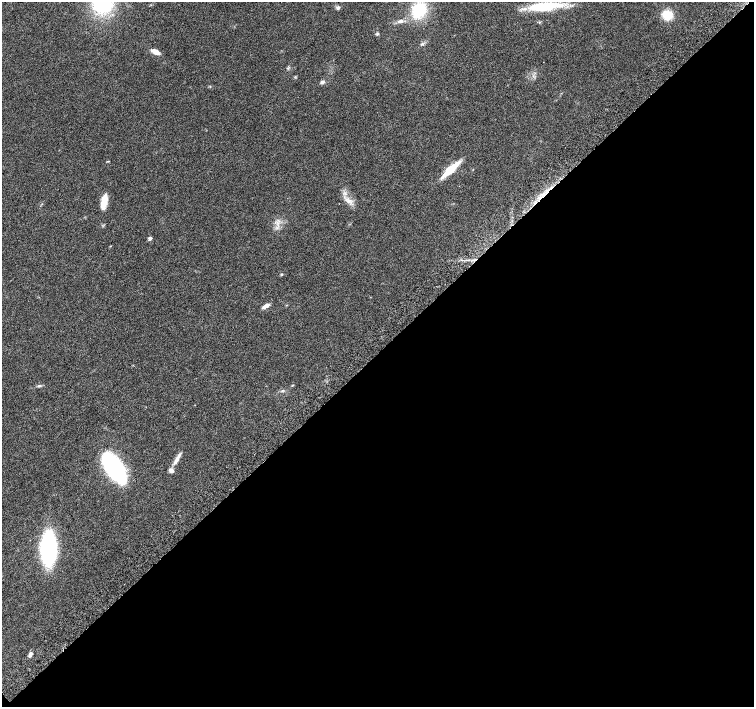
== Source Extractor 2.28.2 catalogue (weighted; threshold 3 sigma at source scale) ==
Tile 12 of 4 x 4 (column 4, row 3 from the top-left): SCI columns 4558-6061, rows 1672-3080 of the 6097 x 6093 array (HDU 1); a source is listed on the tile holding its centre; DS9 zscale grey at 2 x 2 block average (1 PNG px = mean of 2 x 2 image px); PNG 756 x 709 px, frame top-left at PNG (2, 2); no overlay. Shown black and unused: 50% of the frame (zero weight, under 5 of 9 exposures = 3% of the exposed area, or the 3 px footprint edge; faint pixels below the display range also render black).
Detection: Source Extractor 2.28.2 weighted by HDU 2 'WHT'; one run over the whole footprint, this tile lists its part. Background 0.0304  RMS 0.0022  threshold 0.00916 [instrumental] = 3 sigma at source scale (4.09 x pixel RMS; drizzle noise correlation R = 1.36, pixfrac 0.8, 0.0396/0.0396 arcsec/px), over >= 5 px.
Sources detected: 27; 1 cosmic-ray / hot-pixel residue — not listed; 1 inside a brighter listed object's ellipse — not listed separately; the other 25 listed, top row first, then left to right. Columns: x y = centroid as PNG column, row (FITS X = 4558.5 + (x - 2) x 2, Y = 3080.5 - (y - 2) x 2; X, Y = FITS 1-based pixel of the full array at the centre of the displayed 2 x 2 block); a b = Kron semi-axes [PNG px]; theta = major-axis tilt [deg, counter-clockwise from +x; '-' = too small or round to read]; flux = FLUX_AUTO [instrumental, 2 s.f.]
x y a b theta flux
103 3 25 24 - 37
545 6 39 10 6 20
338 8 5 4 - 1.2
419 10 20 18 53 19
667 15 13 11 -20 8
400 21 9 5 14 1.8
377 34 4 3 - 0.59
422 44 5 3 - 0.82
155 51 8 4 -26 4.1
322 82 5 4 - 1.1
210 86 3 2 - 0.29
108 161 3 2 - 0.36
451 169 19 5 42 15
348 201 6 5 - 1.9
104 202 18 6 78 6.6
150 238 3 3 - 1.8
282 274 3 3 - 0.66
266 306 10 4 33 2.1
292 385 3 2 - 0.32
39 386 6 3 13 0.79
282 391 4 2 - 0.44
177 459 17 4 59 3.2
114 468 29 13 -55 75
49 548 22 10 89 99
30 654 6 4 -86 1.3
Isophote crosses this tile's border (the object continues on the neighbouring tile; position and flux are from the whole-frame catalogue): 1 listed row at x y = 103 3
Diffuse or blended objects may show on this block-average render without a row.